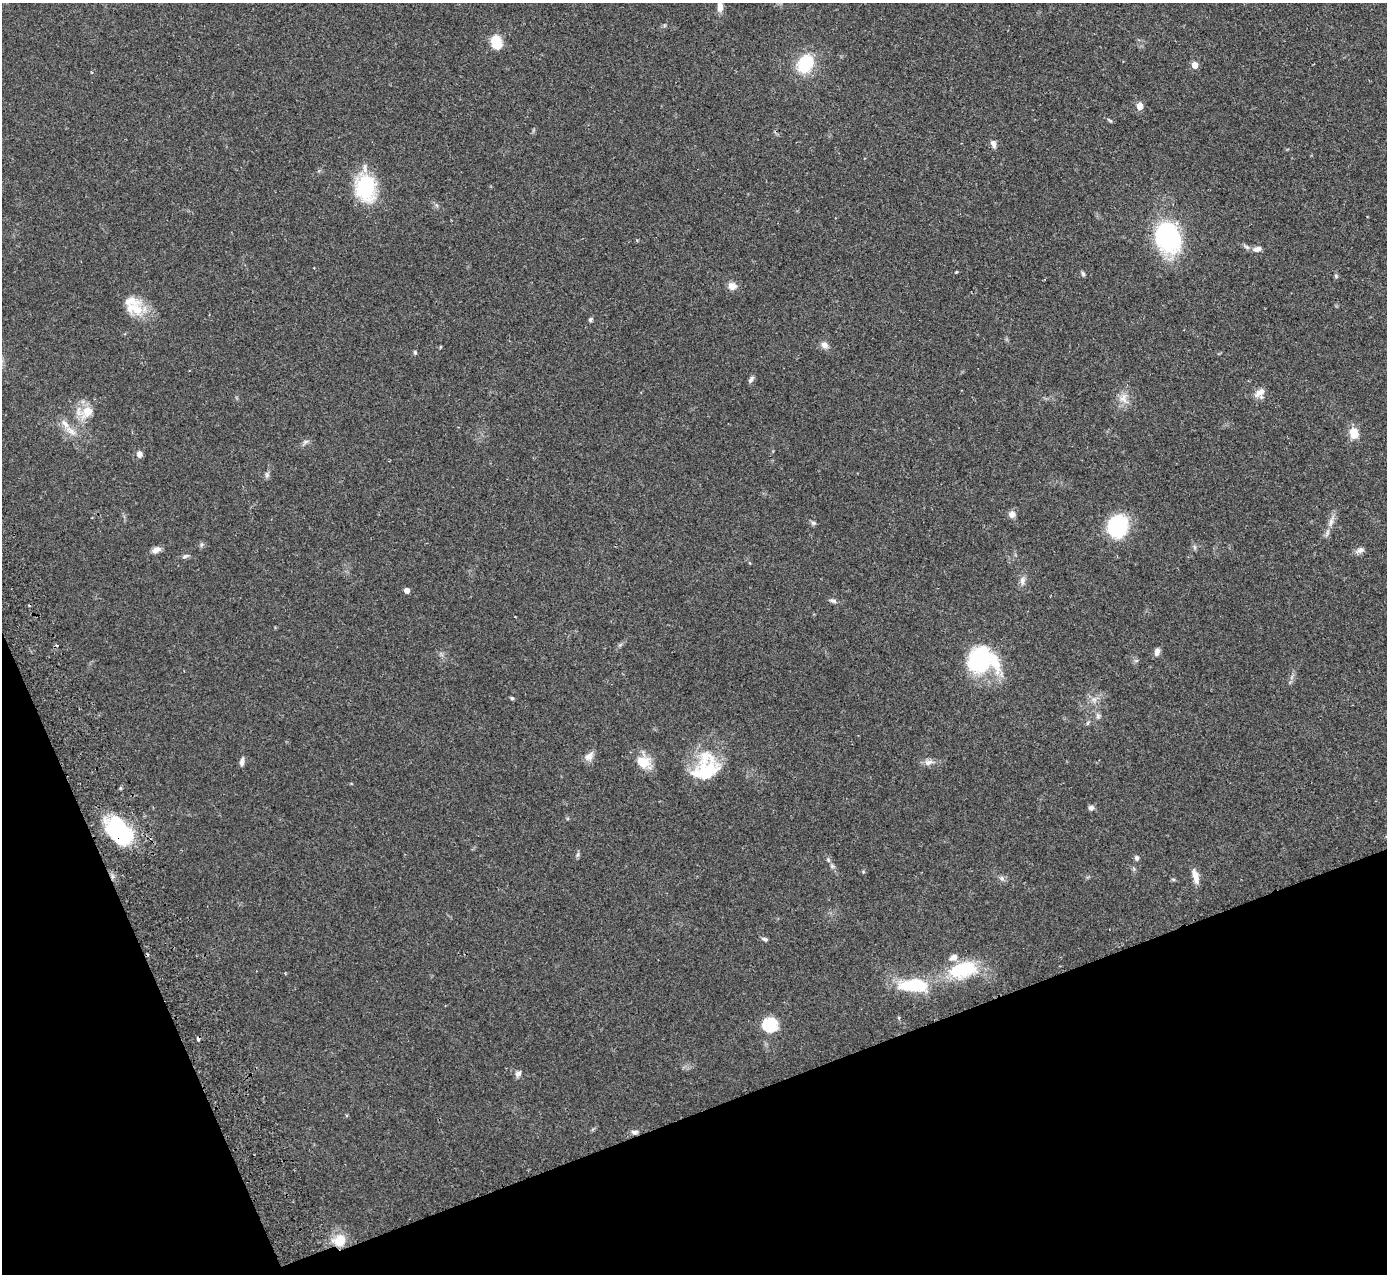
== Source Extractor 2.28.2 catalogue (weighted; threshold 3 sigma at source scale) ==
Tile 14 of 4 x 4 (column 2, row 4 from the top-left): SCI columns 1441-2825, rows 181-1452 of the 5648 x 5578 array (HDU 1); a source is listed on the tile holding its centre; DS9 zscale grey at full resolution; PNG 1389 x 1276 px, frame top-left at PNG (2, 3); no overlay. Shown black and unused: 19% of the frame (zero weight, under 2 of 3 exposures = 3% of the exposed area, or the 3 px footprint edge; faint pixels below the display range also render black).
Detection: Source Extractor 2.28.2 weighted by HDU 2 'WHT'; one run over the whole footprint, this tile lists its part. Background 0.096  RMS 0.006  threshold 0.027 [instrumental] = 3 sigma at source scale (4.5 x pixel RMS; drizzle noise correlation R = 1.50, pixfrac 1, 0.05/0.05 arcsec/px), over >= 5 px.
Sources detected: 72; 3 inside a brighter object's white glare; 3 cosmic-ray / hot-pixel residue — not listed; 6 inside a brighter listed object's ellipse — not listed separately; the other 60 listed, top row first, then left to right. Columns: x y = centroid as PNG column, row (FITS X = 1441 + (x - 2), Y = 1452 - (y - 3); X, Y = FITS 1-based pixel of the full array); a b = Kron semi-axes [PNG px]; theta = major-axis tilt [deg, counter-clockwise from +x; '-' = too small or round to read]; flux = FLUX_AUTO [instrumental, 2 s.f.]
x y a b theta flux
720 7 12 7 85 3.5
496 42 14 10 -75 13
805 64 15 11 65 32
1194 65 5 5 - 6.1
1140 106 5 5 - 8
993 144 11 7 -74 2.4
365 188 25 18 -85 42
1168 237 29 23 -68 73
1257 249 10 6 13 3
956 272 4 3 - 0.51
1083 274 6 5 - 1.1
1336 276 6 5 - 0.86
732 286 10 8 -26 4.1
137 309 22 19 -81 13
590 320 5 4 - 1.1
824 345 9 8 - 2.9
415 352 6 4 81 0.96
751 379 9 5 63 1.6
1260 392 15 9 34 4.3
1123 398 15 10 -88 5.5
87 411 14 12 1 9
71 431 19 7 -39 5.3
1354 433 11 8 -73 9.2
139 454 8 6 -90 2.8
267 475 8 5 84 1.4
1012 514 8 8 - 2.8
1331 522 13 6 77 3.4
813 523 7 5 -4 1.2
1118 526 22 20 75 39
156 550 12 7 20 3.1
1360 550 12 7 22 2.4
185 556 9 5 31 1.3
1022 581 13 7 88 2.7
407 590 4 4 - 3.6
833 601 11 5 -16 1.6
1157 652 9 6 74 2.5
982 661 40 23 -66 35
512 698 5 4 - 0.75
1094 699 7 5 -1 1.8
1098 716 7 6 - 1.4
589 756 12 9 51 3.8
242 762 10 5 78 2.3
643 762 18 15 -27 11
928 762 12 8 11 3
705 772 33 20 21 28
1091 808 7 6 - 1.8
119 832 34 23 -63 45
578 855 8 4 81 1.1
1137 858 6 5 - 1.6
832 866 7 4 -45 1.4
863 872 5 3 - 0.61
1195 876 20 6 -76 4.9
1002 878 8 6 -68 1.5
765 939 9 5 -21 1.3
963 969 37 19 13 31
914 985 37 15 0 29
770 1025 13 12 - 22
518 1073 9 7 46 2.1
634 1132 9 5 -7 1.6
339 1240 15 14 - 11
Overlapping masked pixels (flux is a lower limit): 2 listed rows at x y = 119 832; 339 1240